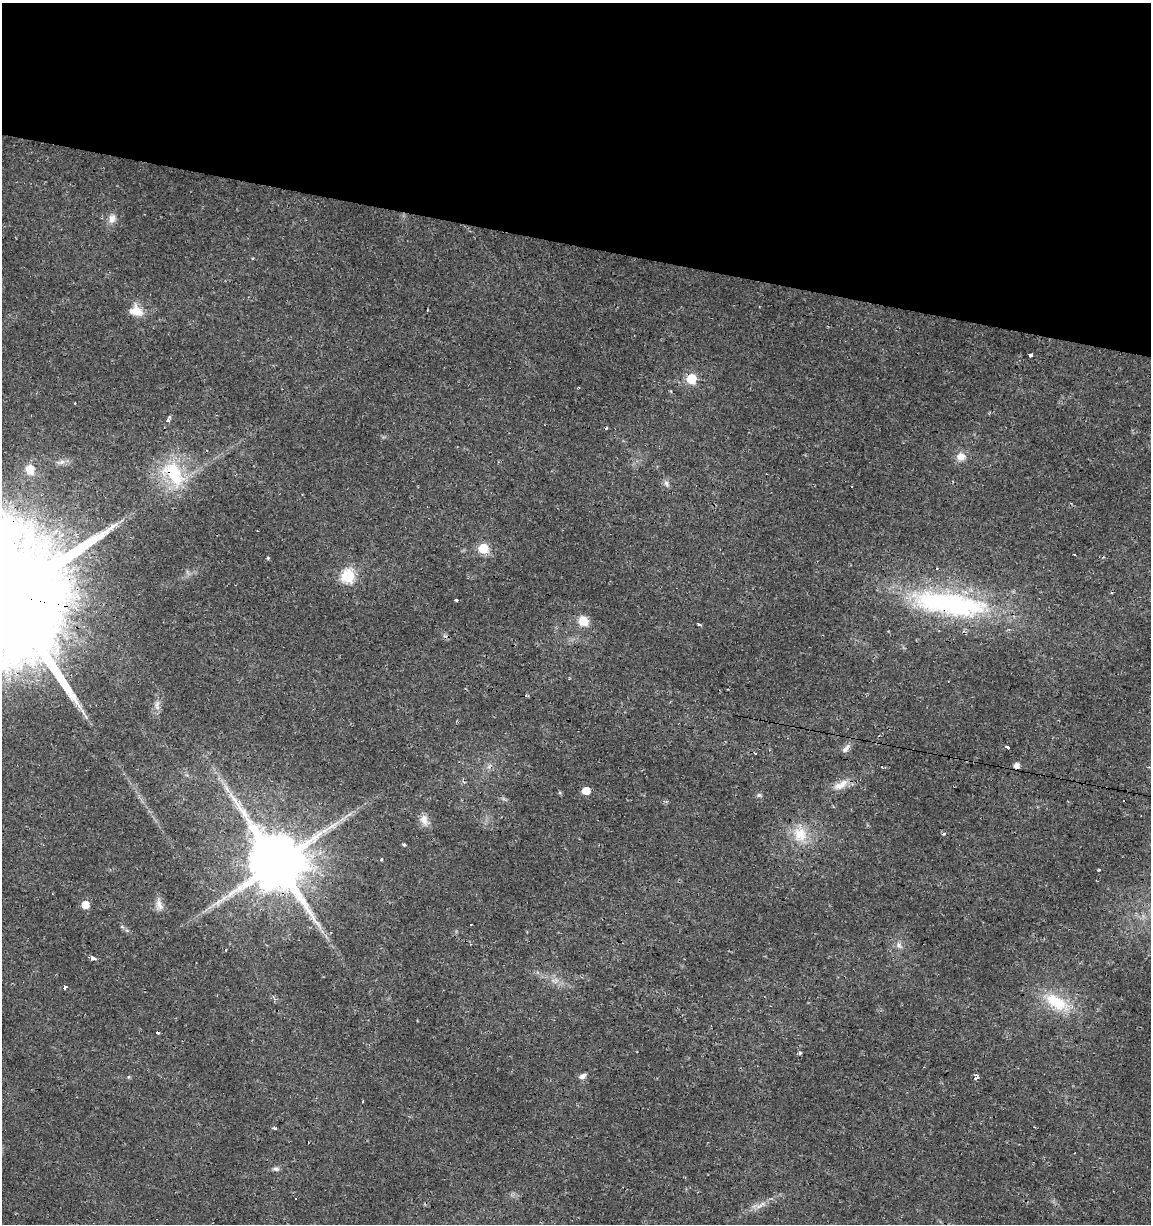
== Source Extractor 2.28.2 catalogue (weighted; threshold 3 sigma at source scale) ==
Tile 2 of 4 x 4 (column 2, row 1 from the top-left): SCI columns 1437-2585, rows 3668-4889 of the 5107 x 4898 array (HDU 1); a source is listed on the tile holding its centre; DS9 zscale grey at full resolution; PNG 1153 x 1226 px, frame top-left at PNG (2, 3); no overlay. Shown black and unused: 20% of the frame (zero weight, under 2 of 3 exposures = <1% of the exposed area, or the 3 px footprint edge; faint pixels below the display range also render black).
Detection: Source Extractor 2.28.2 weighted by HDU 2 'WHT'; one run over the whole footprint, this tile lists its part. Background 0.0135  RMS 0.0032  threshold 0.0142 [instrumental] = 3 sigma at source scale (4.5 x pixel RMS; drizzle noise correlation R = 1.50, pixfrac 1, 0.0396/0.0396 arcsec/px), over >= 5 px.
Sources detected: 61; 9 cosmic-ray / hot-pixel residue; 3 long thin detections or spike segments (spike, bleed or trail) — not listed; the other 49 listed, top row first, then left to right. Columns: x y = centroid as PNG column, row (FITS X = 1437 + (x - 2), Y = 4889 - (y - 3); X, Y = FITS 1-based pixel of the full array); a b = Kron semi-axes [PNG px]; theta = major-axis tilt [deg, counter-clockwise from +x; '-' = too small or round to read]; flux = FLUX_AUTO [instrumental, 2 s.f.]
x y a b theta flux
112 219 13 10 65 2.2
136 311 17 12 -19 4.6
1030 355 4 3 - 2.6
691 379 6 6 - 13
168 419 5 3 - 1.9
961 457 13 10 15 2.7
62 462 10 6 27 1.2
30 469 11 9 -82 4.4
174 473 42 22 -61 18
666 483 10 6 -64 1
483 548 6 5 - 18
1074 554 3 2 - 0.19
268 558 4 3 - 0.34
348 576 6 6 - 42
9 598 50 27 -16 22000
457 600 4 3 - 1.2
950 604 98 26 -8 63
583 621 12 10 -41 4.1
698 624 3 2 - 0.92
157 705 14 6 84 1.9
1007 747 3 3 - 7.5
846 748 14 6 47 1.5
755 753 3 3 - 0.48
840 785 23 10 31 3.9
586 791 5 5 - 7
759 795 6 6 - 0.6
424 820 16 10 -76 2.6
943 833 3 3 - 1.4
800 834 23 20 -73 8.2
404 845 3 3 - 0.86
381 859 3 3 - 1.5
277 863 17 14 -43 2900
1099 870 3 3 - 4.4
159 904 18 9 -77 2.3
85 905 5 5 - 6.3
122 927 6 4 -19 0.44
899 945 11 6 -57 1.2
226 949 3 2 - 0.58
92 958 4 3 - 6.8
65 987 4 3 - 0.57
1057 1002 33 15 -32 13
800 1053 5 4 - 0.45
582 1076 9 6 28 1.3
976 1076 6 4 82 2
363 1101 3 2 - 0.27
275 1128 5 3 - 0.54
276 1169 9 6 -15 0.92
296 1198 3 2 - 0.38
759 1206 7 4 18 0.93
Overlapping masked pixels (flux is a lower limit): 5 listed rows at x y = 691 379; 174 473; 9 598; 950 604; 277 863
Isophote crosses this tile's border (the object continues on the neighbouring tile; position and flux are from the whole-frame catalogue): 1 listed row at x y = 9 598